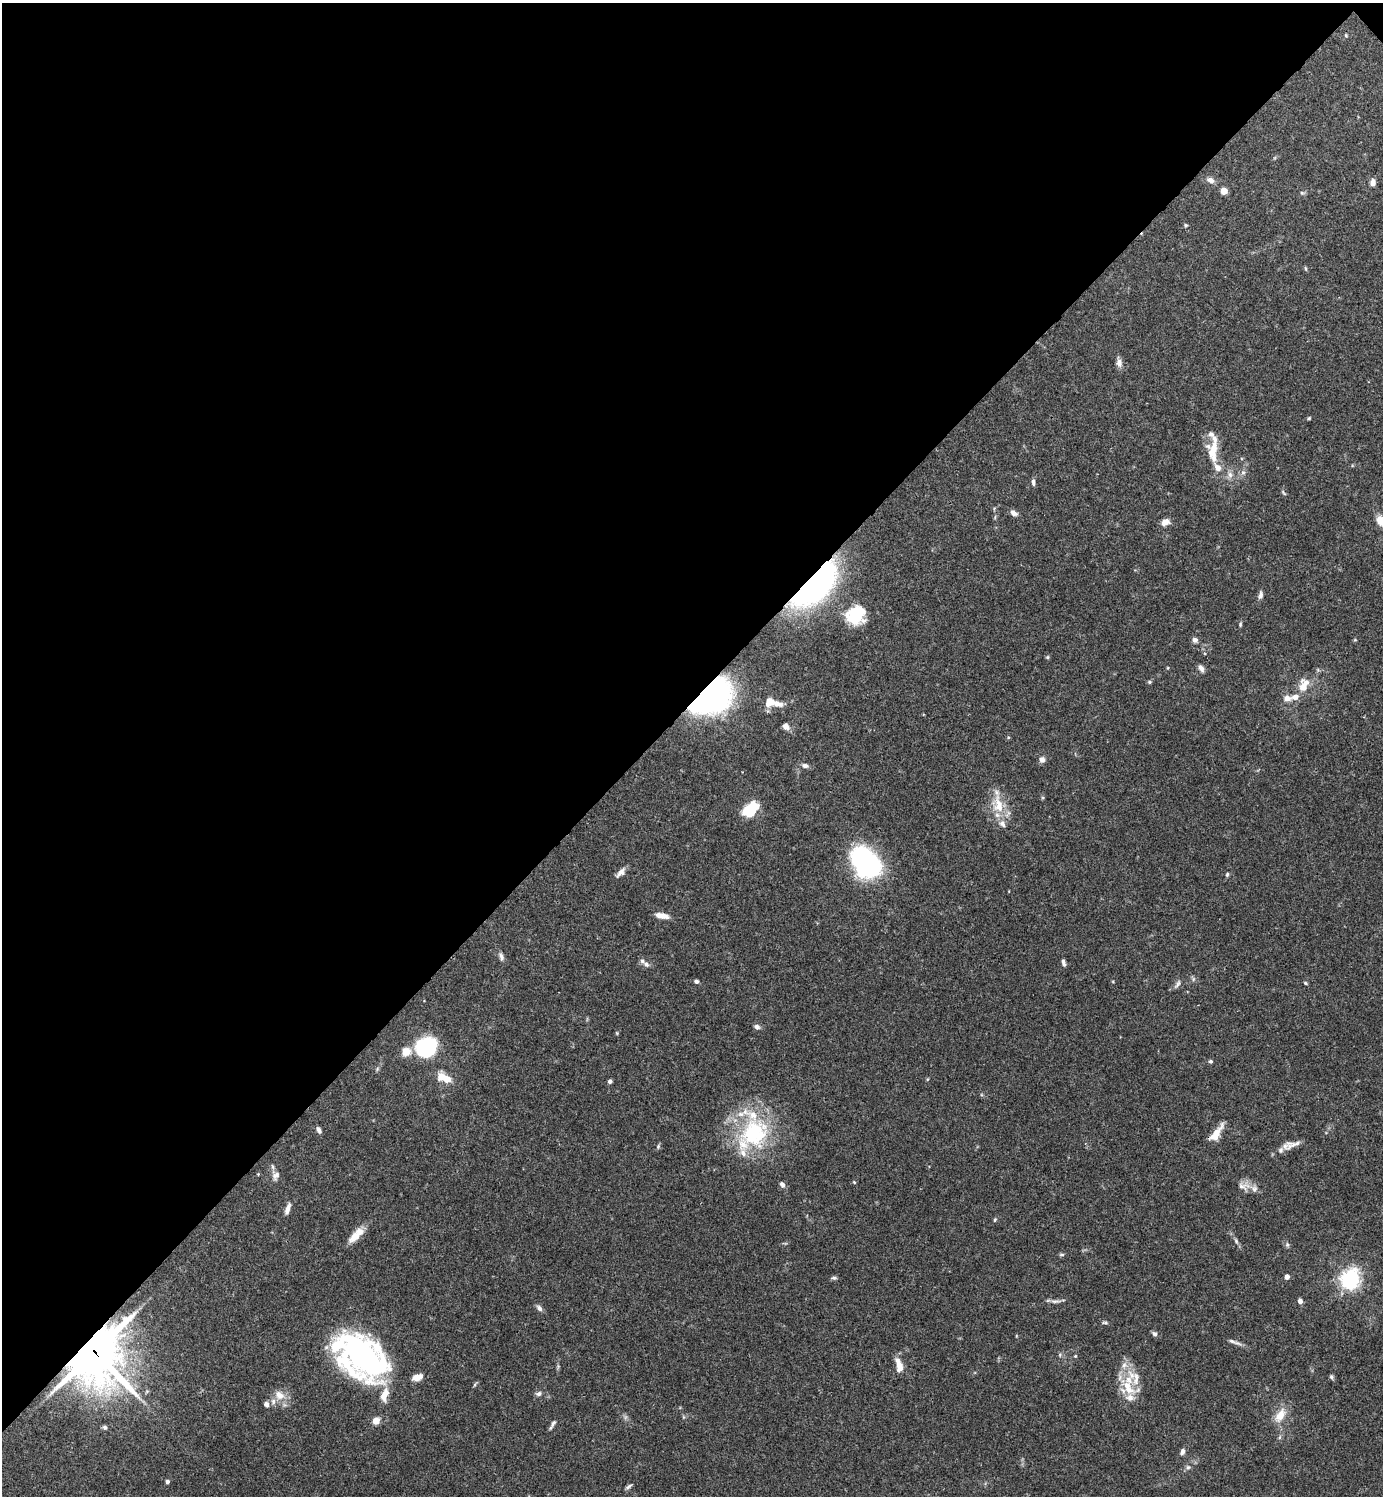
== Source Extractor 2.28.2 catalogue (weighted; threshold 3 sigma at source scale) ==
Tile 2 of 4 x 4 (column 2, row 1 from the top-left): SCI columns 1681-3061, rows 4485-5978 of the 5981 x 5981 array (HDU 1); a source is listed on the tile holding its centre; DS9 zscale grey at full resolution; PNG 1385 x 1498 px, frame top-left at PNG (2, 3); no overlay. Shown black and unused: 47% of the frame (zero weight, under 3 of 4 exposures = <1% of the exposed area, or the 3 px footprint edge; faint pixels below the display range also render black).
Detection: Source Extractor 2.28.2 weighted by HDU 2 'WHT'; one run over the whole footprint, this tile lists its part. Background 0.0657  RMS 0.0032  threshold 0.0143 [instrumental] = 3 sigma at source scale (4.5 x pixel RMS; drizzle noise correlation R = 1.50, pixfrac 1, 0.05/0.05 arcsec/px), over >= 5 px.
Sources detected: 122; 1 inside a brighter object's white glare — not listed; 22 inside a brighter listed object's ellipse — not listed separately; the other 99 listed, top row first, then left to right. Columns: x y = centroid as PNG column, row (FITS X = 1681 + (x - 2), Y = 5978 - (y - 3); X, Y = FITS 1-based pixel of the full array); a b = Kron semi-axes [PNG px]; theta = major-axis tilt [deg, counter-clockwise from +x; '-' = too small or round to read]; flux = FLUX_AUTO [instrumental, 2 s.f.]
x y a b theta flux
1346 35 5 4 - 0.32
1210 180 10 7 -32 1.6
1373 183 8 6 -87 1.4
1224 191 5 5 - 6.8
1302 193 6 4 -42 0.45
1186 225 5 4 - 0.42
1306 268 7 3 -81 0.4
1119 363 11 7 -86 1.5
1309 418 4 4 - 0.39
1213 452 32 12 86 6.8
1243 472 6 6 - 0.83
1230 475 9 7 -75 1.4
1033 482 8 5 -89 0.9
1283 493 9 3 -51 0.46
1014 513 9 6 -34 1.4
1380 521 13 9 -61 3.5
1165 522 9 7 29 2.2
816 585 49 23 46 88
1260 595 11 5 80 1.1
856 615 22 19 41 12
1240 624 6 4 84 0.43
1195 640 6 5 - 1.3
1047 657 6 4 89 0.38
1201 668 9 6 -60 1.3
1149 682 5 4 - 0.47
1303 687 12 11 - 3.2
710 697 31 19 35 150
1295 697 10 7 14 2.1
769 702 8 7 - 4.3
777 704 13 7 -11 2.7
786 726 9 7 -47 1.6
1042 760 7 6 - 1.4
805 766 9 6 -10 1.1
998 804 29 15 -80 7.6
746 811 14 11 69 4.4
866 862 27 18 -48 69
621 872 14 6 47 1.7
1227 874 6 4 69 0.46
662 916 16 6 -11 2.7
501 957 12 6 -73 1.1
1063 963 9 4 -77 0.9
646 964 10 6 -44 1.2
1193 979 7 4 72 0.51
696 981 5 5 - 0.8
1305 983 6 4 -28 0.39
1177 984 13 4 56 0.9
757 1027 7 6 - 1.1
617 1033 5 3 - 0.3
426 1047 17 16 - 29
406 1052 5 5 - 12
1211 1061 5 5 - 0.54
447 1079 9 7 -19 3.8
610 1081 4 4 - 0.76
319 1130 9 5 -61 0.99
754 1133 46 38 -71 34
1216 1134 21 7 54 5
1292 1144 24 9 19 2.8
658 1146 6 5 - 0.55
275 1175 15 11 88 2.2
854 1182 5 3 - 0.31
782 1184 7 5 -55 1.2
1243 1186 19 10 3 2.5
287 1209 13 5 71 1.9
995 1220 6 4 68 0.4
355 1237 20 10 50 3.8
1236 1241 7 4 -47 0.65
1287 1245 7 5 -70 0.64
1062 1255 8 4 0 0.48
1287 1277 4 4 - 1.9
834 1278 8 5 -2 0.6
1350 1279 7 7 - 130
1055 1301 16 4 3 1.1
1300 1301 5 5 - 1.2
539 1308 8 5 -49 1.2
1105 1323 9 4 -4 0.54
1155 1334 6 6 - 0.91
1232 1341 14 5 -15 1.1
95 1352 23 20 65 980
361 1355 44 41 -78 80
1060 1355 6 4 -73 0.42
1075 1356 4 4 - 0.32
899 1365 15 7 -73 3.9
1124 1365 8 8 - 1.7
417 1377 11 6 19 3.1
1332 1377 6 5 - 0.62
1128 1387 29 14 -47 8.2
539 1394 7 5 12 0.95
279 1395 14 11 -33 3.5
384 1395 17 8 70 4.2
266 1404 7 6 - 1.1
1280 1415 21 11 57 4.8
376 1421 5 4 - 8
553 1423 11 5 59 0.96
105 1427 6 5 - 0.67
1280 1437 6 4 70 0.5
1182 1452 9 6 68 1.1
1188 1467 7 6 - 0.77
167 1482 4 4 - 0.94
628 1486 9 4 31 0.68
Overlapping masked pixels (flux is a lower limit): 3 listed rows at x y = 816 585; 710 697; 95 1352
Isophote crosses this tile's border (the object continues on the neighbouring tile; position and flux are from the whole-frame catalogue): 1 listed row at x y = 1380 521